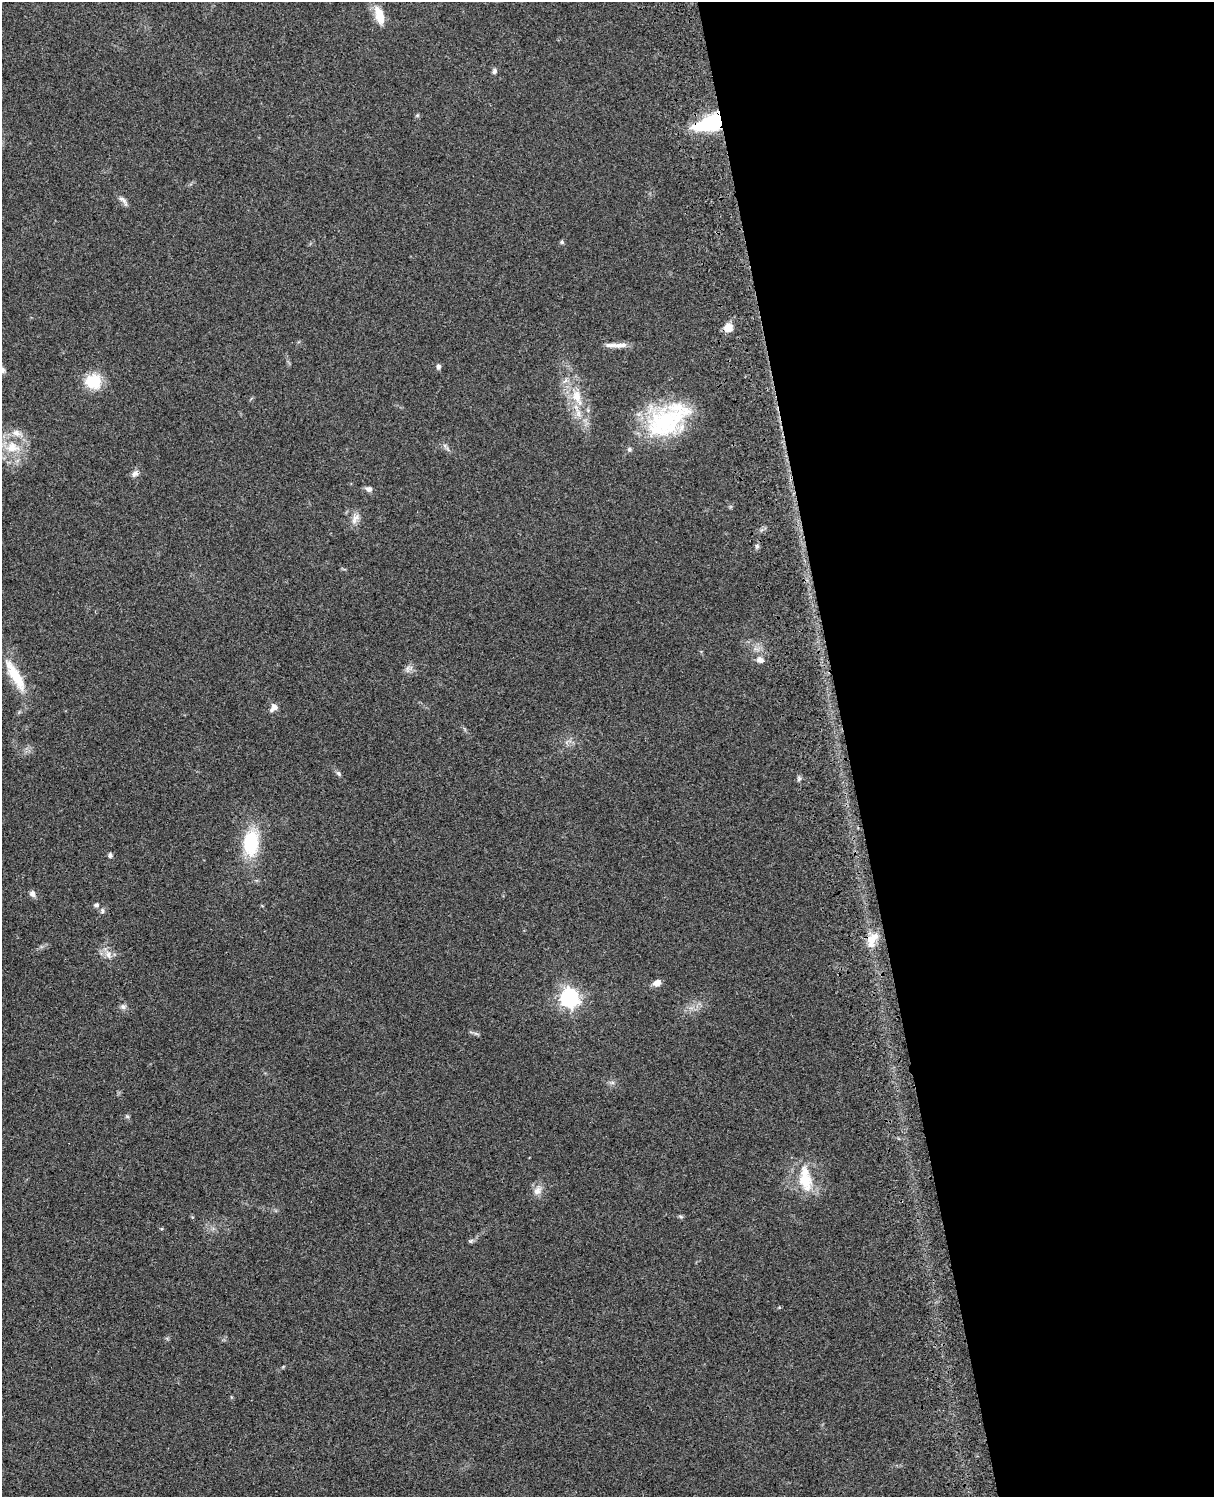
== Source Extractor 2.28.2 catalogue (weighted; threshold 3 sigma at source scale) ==
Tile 8 of 4 x 3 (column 4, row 2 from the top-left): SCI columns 3758-4969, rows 1773-3267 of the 5088 x 4926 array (HDU 1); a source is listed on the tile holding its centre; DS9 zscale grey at full resolution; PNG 1216 x 1499 px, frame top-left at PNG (2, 2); no overlay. Shown black and unused: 30% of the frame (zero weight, under 3 of 4 exposures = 6% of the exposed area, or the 3 px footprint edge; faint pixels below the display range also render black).
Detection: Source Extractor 2.28.2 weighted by HDU 2 'WHT'; one run over the whole footprint, this tile lists its part. Background 0.0779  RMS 0.0058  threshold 0.0263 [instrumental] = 3 sigma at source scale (4.5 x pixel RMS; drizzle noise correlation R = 1.50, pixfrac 1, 0.05/0.05 arcsec/px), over >= 5 px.
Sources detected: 45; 6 inside a brighter listed object's ellipse — not listed separately; the other 39 listed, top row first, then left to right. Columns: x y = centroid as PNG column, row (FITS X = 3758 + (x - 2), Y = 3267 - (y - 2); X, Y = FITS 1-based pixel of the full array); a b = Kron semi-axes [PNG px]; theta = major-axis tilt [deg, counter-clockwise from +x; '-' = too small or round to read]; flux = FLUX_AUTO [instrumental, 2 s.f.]
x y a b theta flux
379 15 23 10 -74 9.4
494 71 7 6 - 1.5
711 123 24 10 16 68
123 200 17 6 -48 2.5
562 242 5 4 - 1
728 328 9 8 - 6.2
620 345 22 7 1 4.4
438 367 7 6 - 1.5
2 370 9 7 -77 1.9
93 381 14 13 - 21
577 396 21 13 -73 12
665 423 58 32 29 58
13 447 21 16 -8 14
135 474 10 7 52 2.3
369 489 9 7 -14 2.1
355 518 17 8 58 4
757 546 6 5 - 1
760 660 10 8 -14 2.9
408 669 9 4 82 1.6
15 676 46 12 -60 19
273 708 12 8 54 3
339 773 8 5 -43 1.2
799 779 6 5 - 1.1
251 843 28 16 87 32
110 855 6 5 - 1.4
32 894 8 6 -59 2.5
96 905 5 5 - 1.6
102 911 7 5 -85 1.2
872 939 23 11 61 8.2
108 954 12 6 -74 3.2
657 983 8 6 21 4.3
569 998 7 7 - 270
123 1006 8 7 - 1.8
476 1034 7 4 -20 1.1
805 1180 27 17 -73 19
537 1191 13 9 57 4.2
681 1217 6 4 -2 0.87
162 1229 5 4 - 0.69
471 1241 7 5 22 1.1
Overlapping masked pixels (flux is a lower limit): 1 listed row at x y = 711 123
Isophote crosses this tile's border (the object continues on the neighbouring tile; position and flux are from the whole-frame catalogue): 1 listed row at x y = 2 370